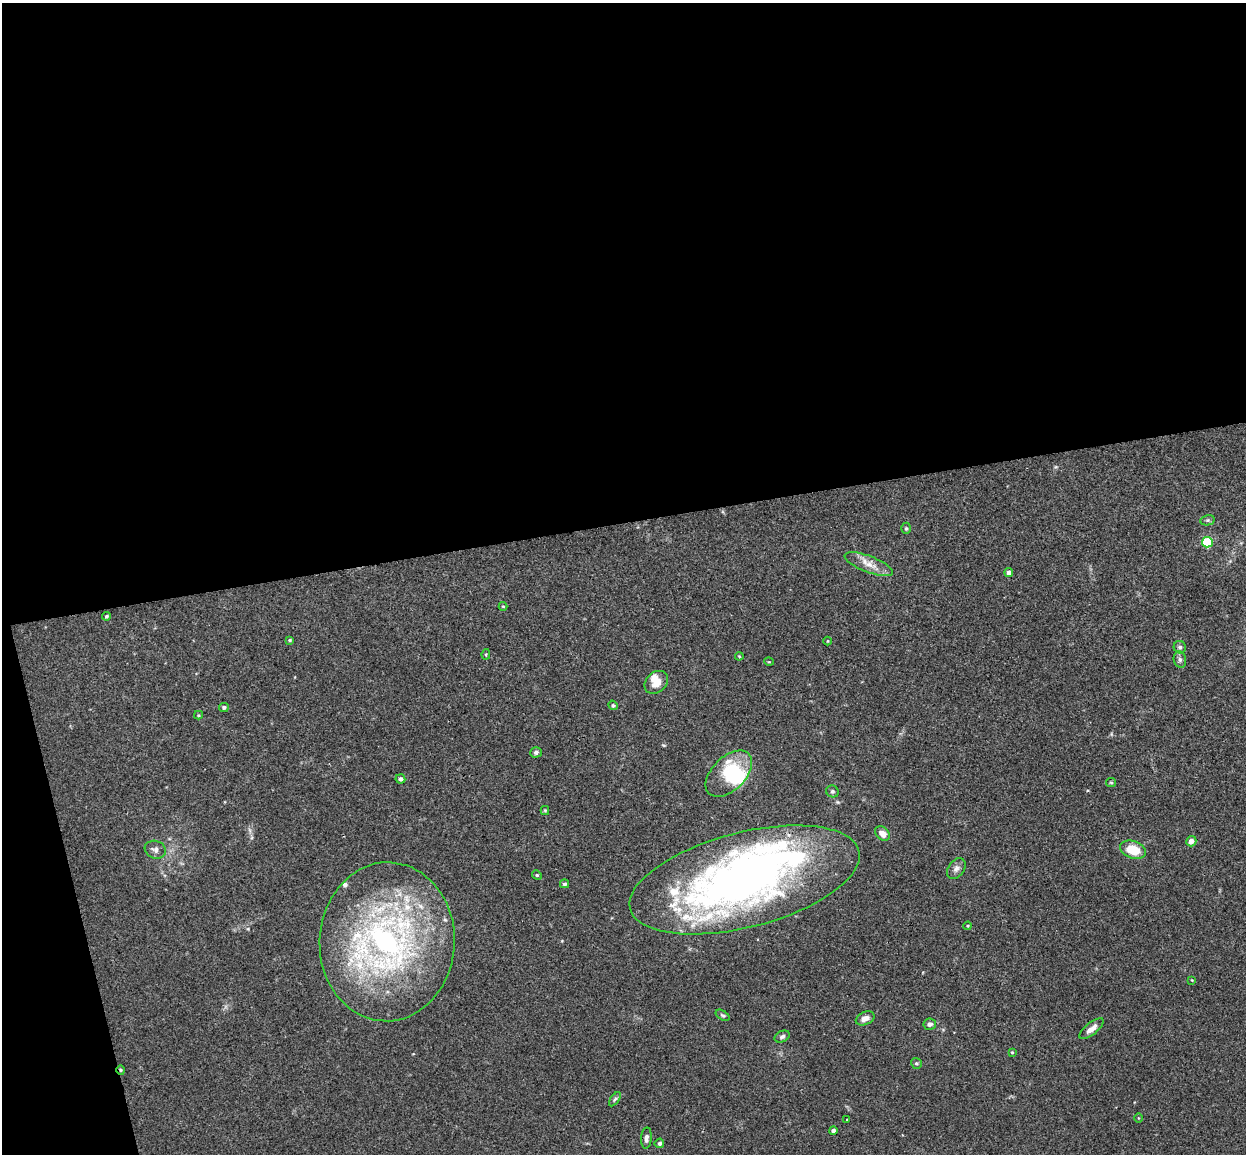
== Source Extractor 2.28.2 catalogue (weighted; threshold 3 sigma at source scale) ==
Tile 1 of 4 x 4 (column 1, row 1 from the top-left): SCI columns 57-1300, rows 3608-4759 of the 5086 x 5029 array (HDU 1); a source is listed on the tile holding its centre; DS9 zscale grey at full resolution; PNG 1248 x 1156 px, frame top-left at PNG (2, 3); each listed source drawn as its Kron ellipse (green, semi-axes under 4 px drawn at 4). Shown black and unused: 48% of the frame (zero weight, under 3 of 4 exposures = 5% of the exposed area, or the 3 px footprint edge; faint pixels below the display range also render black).
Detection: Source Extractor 2.28.2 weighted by HDU 2 'WHT'; one run over the whole footprint, this tile lists its part. Background 0.0387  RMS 0.0042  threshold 0.0191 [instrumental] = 3 sigma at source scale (4.5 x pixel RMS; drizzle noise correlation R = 1.50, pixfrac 1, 0.05/0.05 arcsec/px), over >= 5 px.
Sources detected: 60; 3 inside a brighter object's white glare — neither listed nor drawn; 8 inside a brighter listed object's ellipse — not listed separately; the other 49 listed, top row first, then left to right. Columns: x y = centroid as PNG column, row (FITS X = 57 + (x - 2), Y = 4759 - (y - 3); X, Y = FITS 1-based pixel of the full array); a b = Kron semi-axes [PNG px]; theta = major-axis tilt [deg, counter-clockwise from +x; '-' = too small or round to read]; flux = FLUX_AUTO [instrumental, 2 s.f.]
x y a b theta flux
1208 520 7 5 11 0.79
906 528 5 4 - 0.61
1207 542 5 5 - 31
869 564 26 8 -21 5
1009 572 4 4 - 1.7
503 606 4 4 - 0.41
106 616 4 3 - 0.58
290 640 4 4 - 0.52
827 641 4 3 - 0.29
1180 647 6 6 - 0.95
486 654 5 4 - 0.45
739 656 4 3 - 0.33
1180 660 8 6 -76 1.3
769 662 5 3 - 0.32
656 682 13 10 43 4.8
613 705 5 4 - 0.61
224 707 5 4 - 0.83
198 715 4 4 - 0.42
536 752 6 5 - 1
729 774 28 16 45 18
400 779 5 4 - 1.2
1111 782 5 4 - 0.6
832 791 6 6 - 0.91
545 811 4 4 - 0.47
882 834 8 6 -45 3.6
1191 841 5 5 - 2.2
155 850 10 9 - 1.9
1133 850 13 8 -19 10
956 868 11 8 53 1.9
537 875 5 4 - 0.52
745 880 118 47 14 260
565 884 4 4 - 0.83
968 926 4 3 - 0.42
387 942 79 67 87 150
1192 980 3 3 - 0.31
723 1015 8 4 -35 0.77
865 1018 10 6 25 2.8
930 1024 6 5 - 1.6
1092 1029 15 6 39 3.2
782 1037 8 5 27 1.1
1012 1052 4 3 - 0.4
916 1063 5 5 - 0.7
121 1070 4 4 - 0.61
615 1099 8 4 54 0.75
1138 1118 5 3 - 0.34
847 1119 4 2 - 0.27
833 1131 4 4 - 1.1
646 1138 10 5 86 1.5
659 1143 5 4 - 0.92
Overlapping masked pixels (flux is a lower limit): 1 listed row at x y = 121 1070